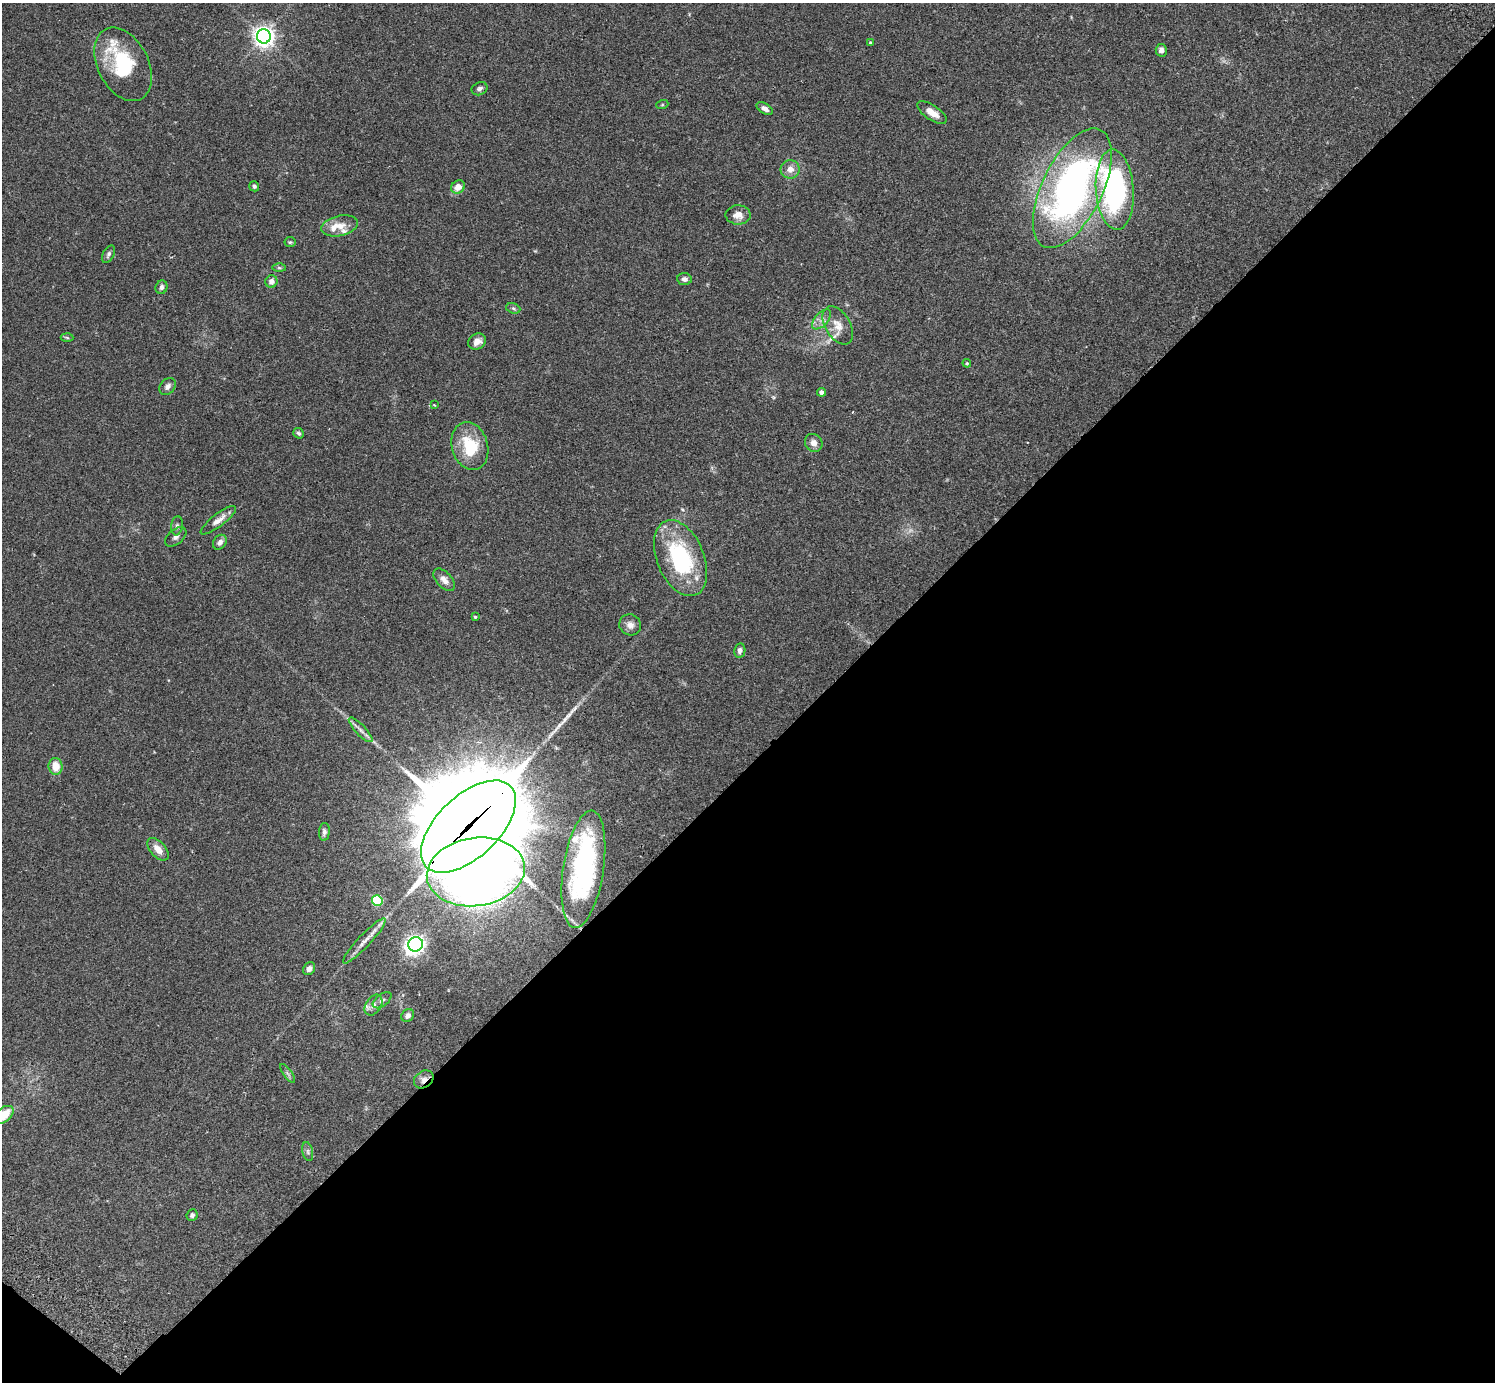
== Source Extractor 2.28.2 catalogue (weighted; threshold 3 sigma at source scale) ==
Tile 15 of 4 x 4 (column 3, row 4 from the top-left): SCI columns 3031-4523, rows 346-1725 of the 6059 x 6069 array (HDU 1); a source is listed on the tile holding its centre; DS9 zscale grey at full resolution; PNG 1497 x 1384 px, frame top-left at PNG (2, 3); each listed source drawn as its Kron ellipse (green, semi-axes under 4 px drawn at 4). Shown black and unused: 45% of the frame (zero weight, under 2 of 3 exposures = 3% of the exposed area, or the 3 px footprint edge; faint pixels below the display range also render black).
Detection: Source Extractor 2.28.2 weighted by HDU 2 'WHT'; one run over the whole footprint, this tile lists its part. Background 0.107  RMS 0.0065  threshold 0.029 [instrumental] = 3 sigma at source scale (4.5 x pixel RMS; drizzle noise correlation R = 1.50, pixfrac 1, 0.05/0.05 arcsec/px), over >= 5 px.
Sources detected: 70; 1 too faint to see at this stretch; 1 inside a brighter object's white glare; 1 long thin detection or spike segment (spike, bleed or trail) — neither listed nor drawn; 6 inside a brighter listed object's ellipse — not listed separately; the other 61 listed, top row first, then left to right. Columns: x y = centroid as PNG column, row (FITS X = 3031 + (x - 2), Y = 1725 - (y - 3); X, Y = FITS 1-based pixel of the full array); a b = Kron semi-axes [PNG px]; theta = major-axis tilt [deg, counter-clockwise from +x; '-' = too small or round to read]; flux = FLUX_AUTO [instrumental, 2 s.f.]
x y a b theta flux
264 36 7 7 - 410
871 43 4 3 - 0.95
1161 50 6 5 - 2.5
123 64 39 25 -63 43
480 89 8 6 22 1.9
662 105 6 4 19 0.67
765 109 9 5 -32 2.8
932 112 17 7 -34 6.8
790 169 9 9 - 5
254 186 5 5 - 1.3
458 187 7 6 - 6.4
1072 188 65 30 64 250
1115 190 40 19 -86 140
738 215 12 9 -2 5.6
340 226 18 10 13 7.4
290 242 5 5 - 0.84
109 254 9 5 64 1.6
279 268 6 4 -1 0.96
684 279 7 6 - 2.3
271 281 6 6 - 3.2
161 287 7 6 - 1.7
513 308 7 5 -19 1.2
821 319 12 6 49 3.4
838 325 21 12 -60 7.9
67 338 6 4 -3 0.9
477 341 9 7 34 4.4
967 363 4 4 - 0.72
168 386 9 7 48 2.5
821 392 4 4 - 2.7
434 405 4 3 - 0.77
299 433 6 5 - 1.3
814 443 9 8 - 4.1
470 446 24 18 -74 25
218 520 21 6 38 5
177 526 9 5 82 1.7
176 537 12 7 38 2.6
220 542 8 6 53 2.5
681 558 40 23 -67 63
444 580 13 7 -47 4
475 617 3 3 - 0.72
630 625 11 10 - 4
740 650 7 5 79 2.4
361 730 16 5 -46 3.2
55 766 8 7 - 9.1
468 827 58 31 44 15000
324 832 9 5 85 2
158 849 13 7 -48 5.7
583 869 59 20 81 92
476 872 49 34 8 640
377 901 5 5 - 43
364 941 30 6 47 6.2
416 944 7 7 - 280
309 969 7 5 50 2.4
382 1000 11 6 37 2
373 1005 11 7 57 3.2
408 1016 7 6 - 2.4
288 1073 11 3 -54 1.1
424 1079 10 8 36 3.8
4 1115 11 7 41 13
308 1152 9 5 -77 1.5
192 1215 6 5 - 1.6
Overlapping masked pixels (flux is a lower limit): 2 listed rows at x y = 468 827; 424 1079
Isophote crosses this tile's border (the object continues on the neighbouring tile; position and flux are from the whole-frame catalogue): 1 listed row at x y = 4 1115